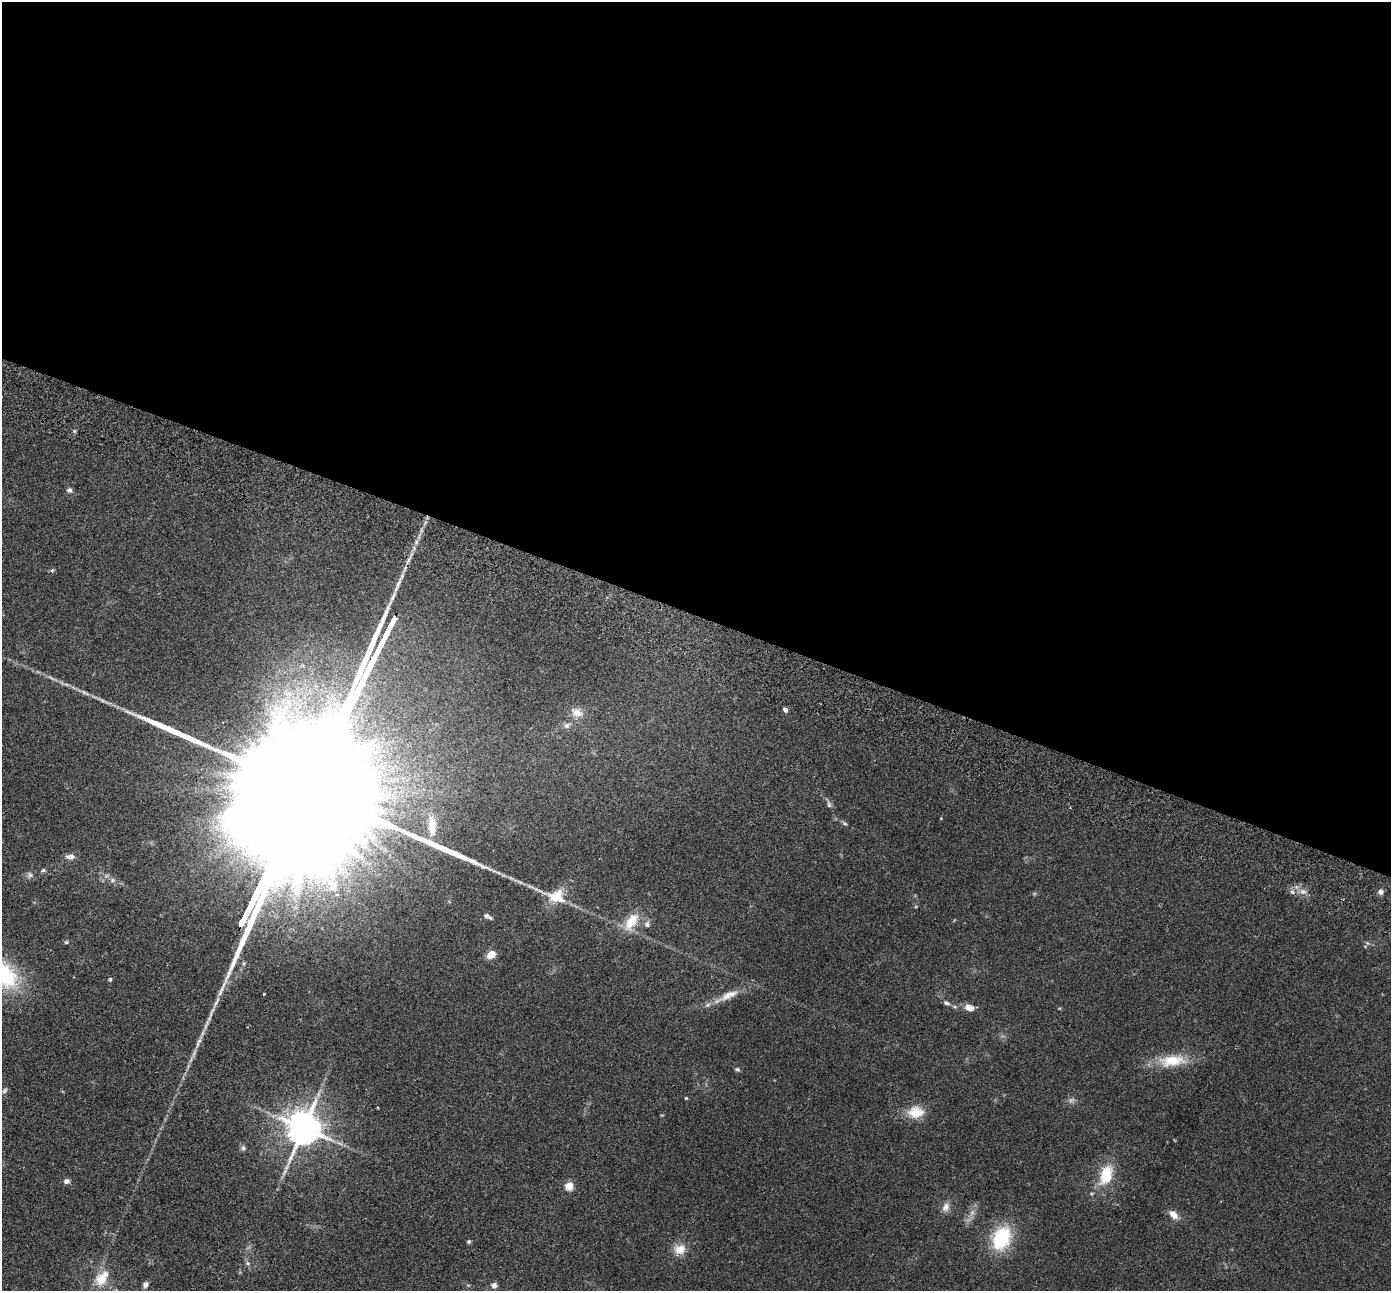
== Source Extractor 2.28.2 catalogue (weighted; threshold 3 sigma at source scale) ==
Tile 3 of 4 x 4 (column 3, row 1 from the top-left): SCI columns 2804-4192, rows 4063-5351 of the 5610 x 5679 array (HDU 1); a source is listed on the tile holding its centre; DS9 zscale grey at full resolution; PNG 1393 x 1293 px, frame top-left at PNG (2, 2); no overlay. Shown black and unused: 48% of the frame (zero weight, under 2 of 3 exposures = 3% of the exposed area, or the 3 px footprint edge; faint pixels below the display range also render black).
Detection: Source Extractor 2.28.2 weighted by HDU 2 'WHT'; one run over the whole footprint, this tile lists its part. Background 0.109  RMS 0.0092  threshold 0.0414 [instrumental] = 3 sigma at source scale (4.5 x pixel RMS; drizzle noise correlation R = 1.50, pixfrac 1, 0.05/0.05 arcsec/px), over >= 5 px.
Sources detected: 60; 2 too faint to see at this stretch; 3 long thin detections or spike segments (spike, bleed or trail) — not listed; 1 inside a brighter listed object's ellipse — not listed separately; the other 54 listed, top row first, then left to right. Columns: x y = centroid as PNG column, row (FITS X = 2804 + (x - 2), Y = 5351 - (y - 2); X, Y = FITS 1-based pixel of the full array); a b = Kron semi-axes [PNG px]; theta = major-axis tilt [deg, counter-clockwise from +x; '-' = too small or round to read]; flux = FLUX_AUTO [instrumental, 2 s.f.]
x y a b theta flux
69 490 6 5 - 3
52 570 6 5 - 1.3
389 628 10 3 65 1900
52 678 18 4 -24 4
102 700 14 4 -26 3.4
283 701 13 8 85 10
785 709 5 4 - 3.4
577 712 16 11 -19 8.7
567 725 9 8 - 3.3
829 804 11 5 -74 2.5
941 818 3 2 - 0.89
844 823 8 4 -27 1.6
432 826 26 10 -87 17
70 857 11 6 -1 4.4
43 870 6 4 16 1.6
496 872 17 4 -17 3.6
30 875 9 6 60 2.8
113 880 6 5 - 2
333 885 22 15 -89 19
1292 891 6 5 - 2.3
1303 891 10 5 -13 3.8
1380 892 8 6 -74 2.9
555 896 36 17 -16 25
490 918 8 6 -25 2.5
631 922 28 13 57 20
647 924 8 7 - 3.3
66 942 5 5 - 1.2
1367 943 6 4 -45 1.3
491 954 9 7 39 11
110 979 5 4 - 1.4
264 994 3 3 - 2.2
727 996 42 9 25 16
946 1003 9 5 -18 2.5
955 1007 6 4 -19 1.4
969 1008 11 7 -15 7.2
1172 1061 40 16 5 28
737 1069 7 5 -20 1.8
4 1090 9 6 51 2.1
686 1098 3 3 - 0.99
916 1112 22 16 5 17
303 1128 11 9 66 2300
243 1148 7 6 - 2.3
1106 1175 25 14 71 28
66 1181 7 6 - 3.4
569 1186 5 5 - 34
946 1207 13 10 68 5.7
1173 1215 12 7 -43 7.1
1001 1238 28 19 67 51
469 1241 5 4 - 1.5
680 1249 16 14 17 11
247 1263 8 5 -27 2.1
101 1279 13 12 - 16
145 1285 7 6 - 3.4
494 1285 7 6 - 3.9
Isophote crosses this tile's border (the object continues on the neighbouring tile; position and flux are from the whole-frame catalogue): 1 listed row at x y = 101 1279